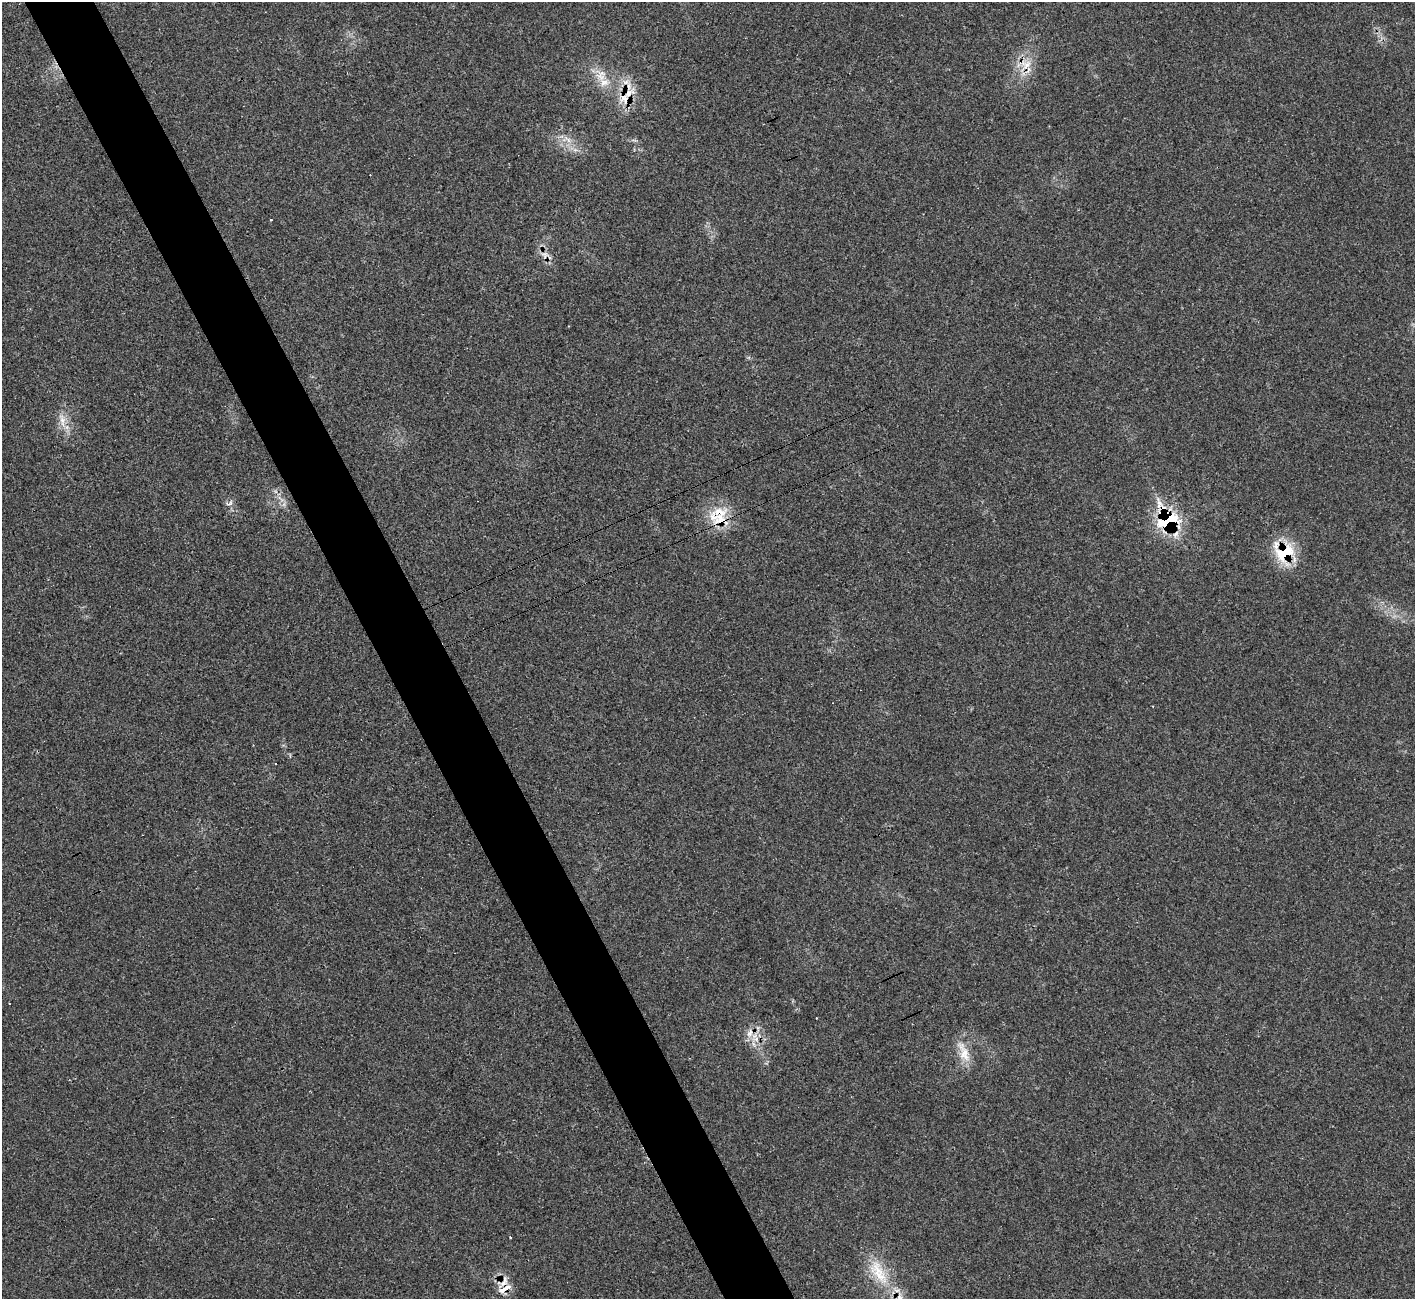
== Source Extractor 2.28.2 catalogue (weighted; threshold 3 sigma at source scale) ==
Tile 11 of 4 x 4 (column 3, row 3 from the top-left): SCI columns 2875-4287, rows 1502-2798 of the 5751 x 5730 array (HDU 1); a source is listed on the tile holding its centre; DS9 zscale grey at full resolution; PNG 1417 x 1301 px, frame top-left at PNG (2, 2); no overlay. Shown black and unused: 5% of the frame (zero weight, under 3 of 4 exposures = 2% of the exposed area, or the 3 px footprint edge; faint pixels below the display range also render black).
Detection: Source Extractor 2.28.2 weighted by HDU 2 'WHT'; one run over the whole footprint, this tile lists its part. Background 0.0219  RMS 0.0044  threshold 0.0199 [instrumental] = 3 sigma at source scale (4.5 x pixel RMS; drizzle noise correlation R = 1.50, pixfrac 1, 0.05/0.05 arcsec/px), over >= 5 px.
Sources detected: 22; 4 cosmic-ray / hot-pixel residue — not listed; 4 inside a brighter listed object's ellipse — not listed separately; the other 14 listed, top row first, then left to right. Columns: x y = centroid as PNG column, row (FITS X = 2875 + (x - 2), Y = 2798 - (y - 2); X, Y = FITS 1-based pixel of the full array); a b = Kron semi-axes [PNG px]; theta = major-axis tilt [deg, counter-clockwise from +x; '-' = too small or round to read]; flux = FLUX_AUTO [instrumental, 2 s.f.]
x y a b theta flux
1026 64 17 13 16 7.4
604 82 15 12 7 5.7
625 99 18 13 -72 8.2
568 140 11 5 -45 2.4
62 420 19 8 -79 4.7
230 503 12 5 36 1.2
721 519 27 20 -12 13
1167 519 30 22 -59 33
1284 552 28 25 -2 18
750 1033 14 8 68 3.4
756 1039 6 5 - 1.4
964 1052 33 12 -69 7.9
878 1272 44 17 -59 18
505 1288 16 6 30 4.6
Overlapping masked pixels (flux is a lower limit): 6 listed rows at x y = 1026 64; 625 99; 721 519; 1167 519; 1284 552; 505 1288